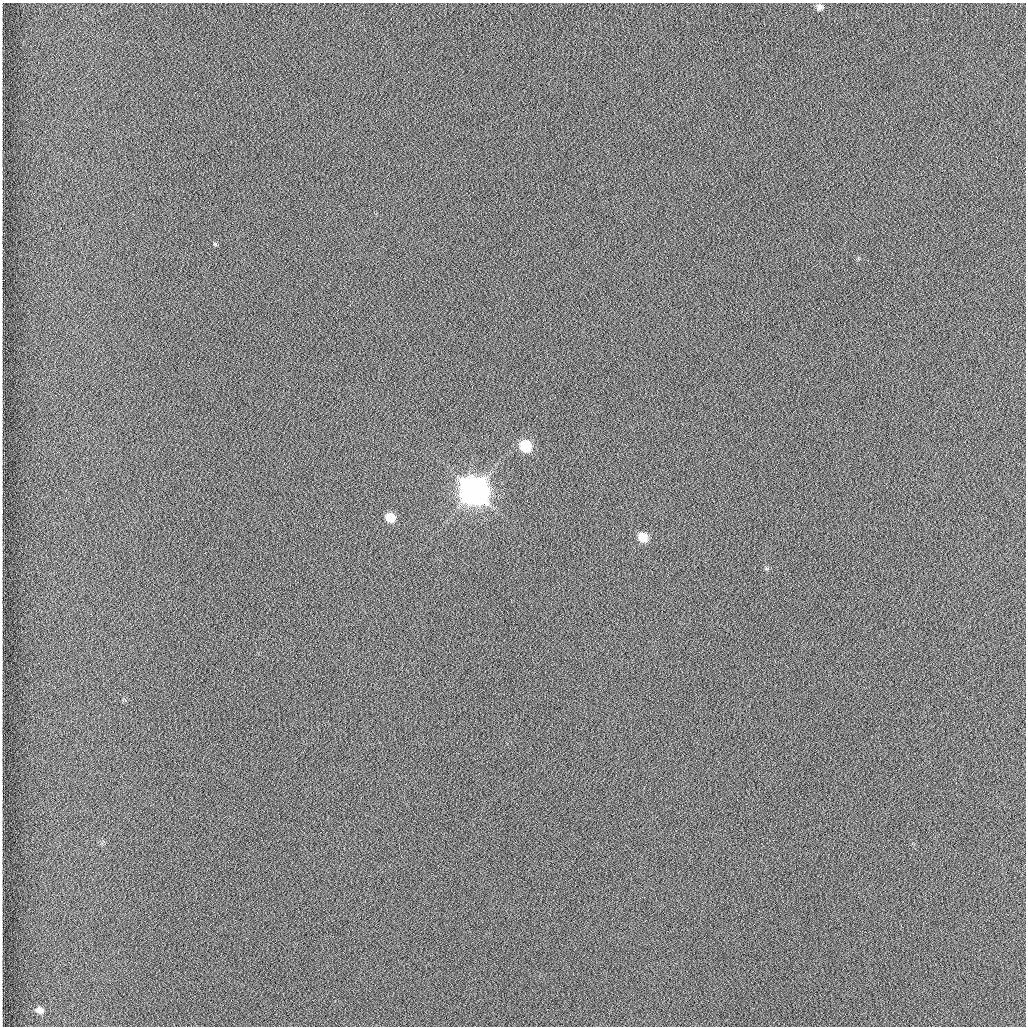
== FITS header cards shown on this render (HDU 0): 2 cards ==
NAXIS1  =                 1024 /fastest changing axis
NAXIS2  =                 1024 /next to fastest changing axis

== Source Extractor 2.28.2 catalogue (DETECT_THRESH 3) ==
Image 1024 x 1024 px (HDU 0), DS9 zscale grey, 1 PNG px = 1 image px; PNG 1028 x 1028 px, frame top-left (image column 1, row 1024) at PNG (2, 3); no overlay
Background 1260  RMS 5.9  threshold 17.8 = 3 sigma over >= 5 px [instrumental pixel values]
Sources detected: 8; all 8 listed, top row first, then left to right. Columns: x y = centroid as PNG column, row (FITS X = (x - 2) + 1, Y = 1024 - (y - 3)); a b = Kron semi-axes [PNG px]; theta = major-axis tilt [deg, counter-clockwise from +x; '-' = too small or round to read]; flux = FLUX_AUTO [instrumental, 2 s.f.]
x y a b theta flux
819 7 8 7 - 1.7e+03
215 244 6 3 -71 4.5e+02
526 446 7 7 - 2.3e+04
474 491 10 9 - 1.1e+06
390 517 8 7 - 9.0e+03
643 537 8 7 - 9.1e+03
766 568 6 4 -71 5.2e+02
39 1010 10 8 -14 2.6e+03